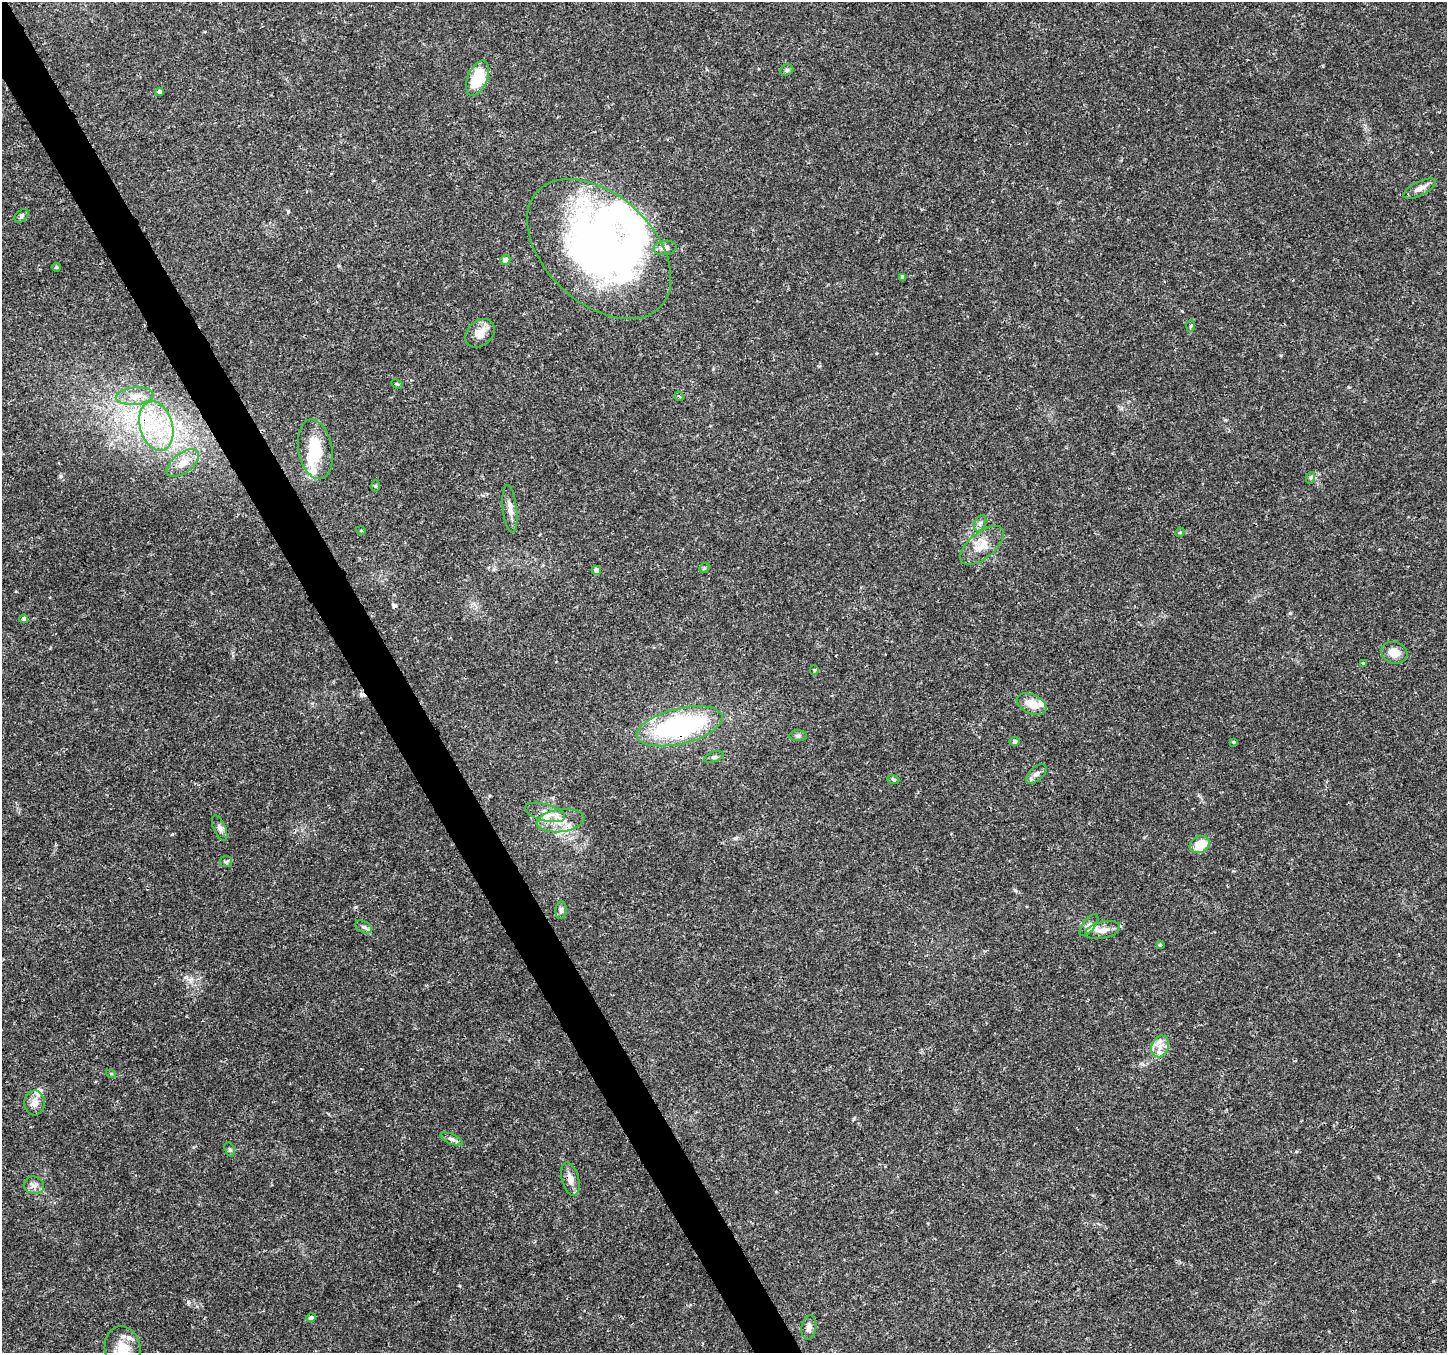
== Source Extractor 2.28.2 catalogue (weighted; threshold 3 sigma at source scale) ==
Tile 11 of 4 x 4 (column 3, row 3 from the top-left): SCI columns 2898-4342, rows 1517-2867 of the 5790 x 5675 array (HDU 1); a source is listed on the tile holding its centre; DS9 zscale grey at full resolution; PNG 1449 x 1355 px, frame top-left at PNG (2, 2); each listed source drawn as its Kron ellipse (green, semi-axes under 4 px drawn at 4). Shown black and unused: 3% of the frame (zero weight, under 3 of 4 exposures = <1% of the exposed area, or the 3 px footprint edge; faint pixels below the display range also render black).
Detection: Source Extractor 2.28.2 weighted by HDU 2 'WHT'; one run over the whole footprint, this tile lists its part. Background 0.0206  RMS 0.0019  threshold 0.00843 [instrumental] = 3 sigma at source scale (4.5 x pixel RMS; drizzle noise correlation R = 1.50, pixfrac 1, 0.0396/0.0396 arcsec/px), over >= 5 px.
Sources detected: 74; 2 inside a brighter object's white glare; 2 cosmic-ray / hot-pixel residue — neither listed nor drawn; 11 inside a brighter listed object's ellipse — not listed separately; the other 59 listed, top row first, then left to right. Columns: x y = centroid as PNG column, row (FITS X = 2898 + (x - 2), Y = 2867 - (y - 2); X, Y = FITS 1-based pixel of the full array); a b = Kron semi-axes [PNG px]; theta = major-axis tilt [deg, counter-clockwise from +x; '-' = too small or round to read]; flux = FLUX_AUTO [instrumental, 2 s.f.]
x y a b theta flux
787 70 7 5 23 0.35
478 78 18 10 68 8.9
160 92 4 4 - 0.85
1420 189 18 7 27 1.4
22 216 8 5 42 0.38
665 248 11 7 7 1.1
599 249 84 54 -43 97
505 260 5 4 - 1
56 267 4 3 - 0.3
902 277 4 4 - 0.5
1191 326 6 4 86 0.24
480 333 16 12 42 2.3
397 384 6 4 -26 0.25
135 396 19 8 5 2.2
679 396 5 4 - 0.25
156 426 25 16 -74 8.3
315 449 30 17 -79 6.9
183 463 19 10 36 2.6
1310 478 6 4 71 0.29
376 486 6 4 90 0.22
510 509 24 7 -84 1.6
980 523 9 5 64 0.56
361 531 5 3 - 0.15
1180 532 5 4 - 0.21
982 545 26 13 40 3.2
704 568 6 4 47 0.26
596 570 4 4 - 0.85
24 619 4 4 - 0.67
1394 653 13 10 -19 2
1363 663 3 3 - 0.26
814 670 5 4 - 0.2
1032 704 16 9 -25 3
680 726 44 17 14 32
798 736 9 5 -2 0.47
1015 741 5 4 - 0.49
1234 742 4 4 - 0.19
714 757 10 5 18 0.47
1036 774 12 6 42 0.84
893 779 6 4 -20 0.25
545 812 20 8 -15 1.8
561 821 24 11 7 3.2
220 828 13 6 -67 0.74
1200 844 10 8 25 4.2
226 862 6 5 - 0.33
561 910 9 6 87 0.6
1089 925 13 6 52 0.78
363 927 9 5 -26 0.53
1103 930 18 8 13 1.7
1160 945 3 3 - 0.33
1160 1046 11 8 69 1.5
111 1074 5 3 - 0.15
34 1103 12 10 88 1.6
452 1139 12 5 -23 0.62
230 1149 7 4 -70 0.34
570 1179 17 8 -74 1.7
34 1185 10 8 -14 1
311 1318 5 4 - 0.58
809 1327 12 7 83 0.99
123 1348 22 18 -81 4
Overlapping masked pixels (flux is a lower limit): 2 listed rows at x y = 156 426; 680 726
Isophote crosses this tile's border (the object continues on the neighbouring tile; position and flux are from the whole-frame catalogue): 1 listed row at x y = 123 1348
Unlisted compact peaks at least as high as the median listed source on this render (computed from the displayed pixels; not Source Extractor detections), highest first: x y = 188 1302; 172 834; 1290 613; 736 838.